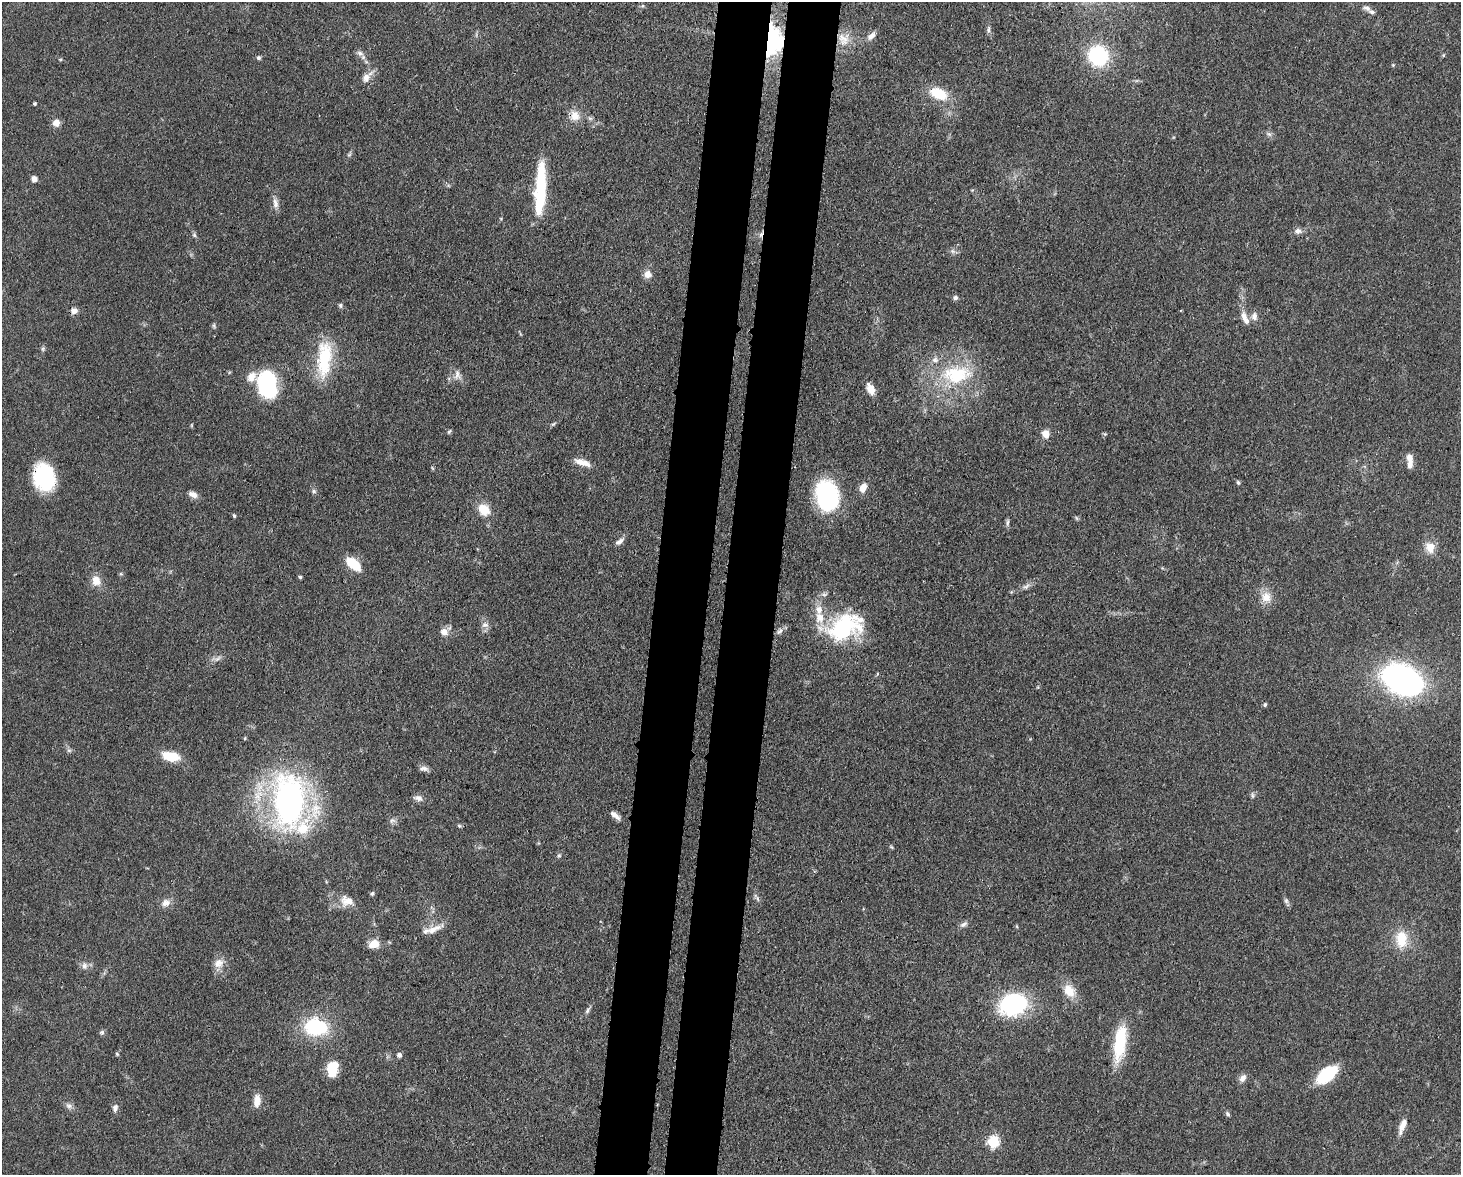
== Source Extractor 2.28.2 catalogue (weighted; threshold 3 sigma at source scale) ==
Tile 5 of 3 x 4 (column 2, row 2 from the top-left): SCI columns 1760-3218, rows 2422-3594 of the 4863 x 4839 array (HDU 1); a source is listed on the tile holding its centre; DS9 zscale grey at full resolution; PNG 1463 x 1177 px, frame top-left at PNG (2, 2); no overlay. Shown black and unused: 7% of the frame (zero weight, under 3 of 4 exposures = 9% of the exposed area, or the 3 px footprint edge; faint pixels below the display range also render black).
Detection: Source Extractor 2.28.2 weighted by HDU 2 'WHT'; one run over the whole footprint, this tile lists its part. Background 0.0929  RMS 0.0046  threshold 0.0207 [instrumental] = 3 sigma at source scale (4.5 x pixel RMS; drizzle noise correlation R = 1.50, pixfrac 1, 0.05/0.05 arcsec/px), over >= 5 px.
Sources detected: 117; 3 inside a brighter object's white glare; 1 cosmic-ray / hot-pixel residue — not listed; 7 inside a brighter listed object's ellipse — not listed separately; the other 106 listed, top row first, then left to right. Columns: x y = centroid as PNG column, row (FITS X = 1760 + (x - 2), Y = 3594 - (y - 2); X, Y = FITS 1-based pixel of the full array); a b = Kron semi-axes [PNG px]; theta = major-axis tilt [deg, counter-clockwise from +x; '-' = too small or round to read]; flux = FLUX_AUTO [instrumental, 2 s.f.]
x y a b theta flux
1367 8 12 6 -24 1.8
989 29 10 4 85 1.1
871 36 13 7 45 2.6
843 39 18 15 -45 7.4
772 41 24 14 85 63
360 53 9 7 -24 1.8
1443 55 4 4 - 0.51
1098 56 14 13 - 50
258 58 6 5 - 0.93
1393 65 5 4 - 0.47
366 77 15 8 54 3.8
938 94 20 12 -24 13
35 103 3 3 - 0.72
574 116 14 13 - 5.1
56 123 9 9 - 2.9
1269 134 8 5 -44 1.1
349 155 6 4 19 0.7
34 179 6 5 - 2
540 181 47 12 86 24
275 203 14 7 -82 2.7
1298 231 9 7 2 2
194 235 6 4 -46 0.82
952 251 7 4 -71 0.92
648 274 10 9 - 3
955 298 6 5 - 1.3
340 305 7 5 -77 0.82
74 311 9 7 -5 2.3
1244 316 15 8 -78 3.2
1254 316 11 8 -84 2.3
214 325 7 4 -90 0.7
43 349 7 4 89 0.78
324 359 46 17 86 25
457 374 12 6 -85 2.3
956 375 44 24 3 33
871 389 12 7 -63 5
267 390 26 19 -80 35
553 424 6 4 18 0.7
449 431 7 3 37 0.62
1046 434 9 8 - 3.4
1410 461 17 6 -85 3.9
580 462 16 9 -19 4.2
44 477 25 19 -78 34
1238 482 6 4 -72 0.78
863 488 9 6 68 4.8
314 491 7 5 -23 0.95
193 495 10 6 -27 2.9
829 496 31 19 -55 54
484 510 14 12 -44 7.5
234 516 5 3 - 0.63
1007 523 10 4 80 1.1
619 542 13 6 35 2
1430 547 14 11 -71 5.3
353 564 17 9 -41 12
121 574 6 3 -72 0.56
300 577 4 4 - 0.79
96 581 14 11 -70 4.6
1026 586 11 6 31 1.8
1266 597 15 13 -65 5.6
819 609 11 10 - 4.1
485 625 10 6 0 1.9
845 627 41 25 25 45
779 631 10 5 37 1.5
444 632 10 8 -25 3.2
217 659 11 4 40 1.5
1402 680 24 16 -27 210
1265 704 5 4 - 0.84
245 738 5 3 - 0.45
69 750 6 4 18 0.82
171 756 20 10 -8 10
424 768 12 6 -8 1.8
1252 795 8 4 -89 0.92
418 798 11 7 -11 2
289 801 51 29 -90 150
615 815 14 5 -40 2.6
392 820 9 6 29 1.4
459 826 6 5 - 0.65
891 847 6 4 -58 0.54
559 855 5 5 - 0.7
372 894 6 5 - 0.73
757 898 8 3 -71 0.87
347 901 18 13 -13 5.9
1286 901 8 6 -70 1.1
166 903 12 11 - 3
963 924 10 6 31 1.6
433 929 24 8 24 4.8
1401 939 24 15 88 11
374 944 12 9 15 5
218 963 14 11 38 4.1
84 966 9 8 - 2
1069 991 17 12 -57 7.1
1013 1005 19 15 17 69
588 1010 10 5 63 1.2
315 1027 25 19 -3 29
102 1032 7 6 - 0.98
1120 1043 41 12 81 23
117 1054 6 4 -46 0.56
399 1055 5 5 - 1.6
332 1069 15 10 83 12
1327 1075 16 8 38 39
1243 1078 11 7 59 2.4
257 1101 15 8 86 4.1
69 1106 8 6 -25 1.6
115 1108 10 7 82 1.8
1228 1114 7 4 -51 0.83
1402 1126 18 7 70 4.1
993 1141 6 6 - 46
Overlapping masked pixels (flux is a lower limit): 2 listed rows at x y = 772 41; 44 477